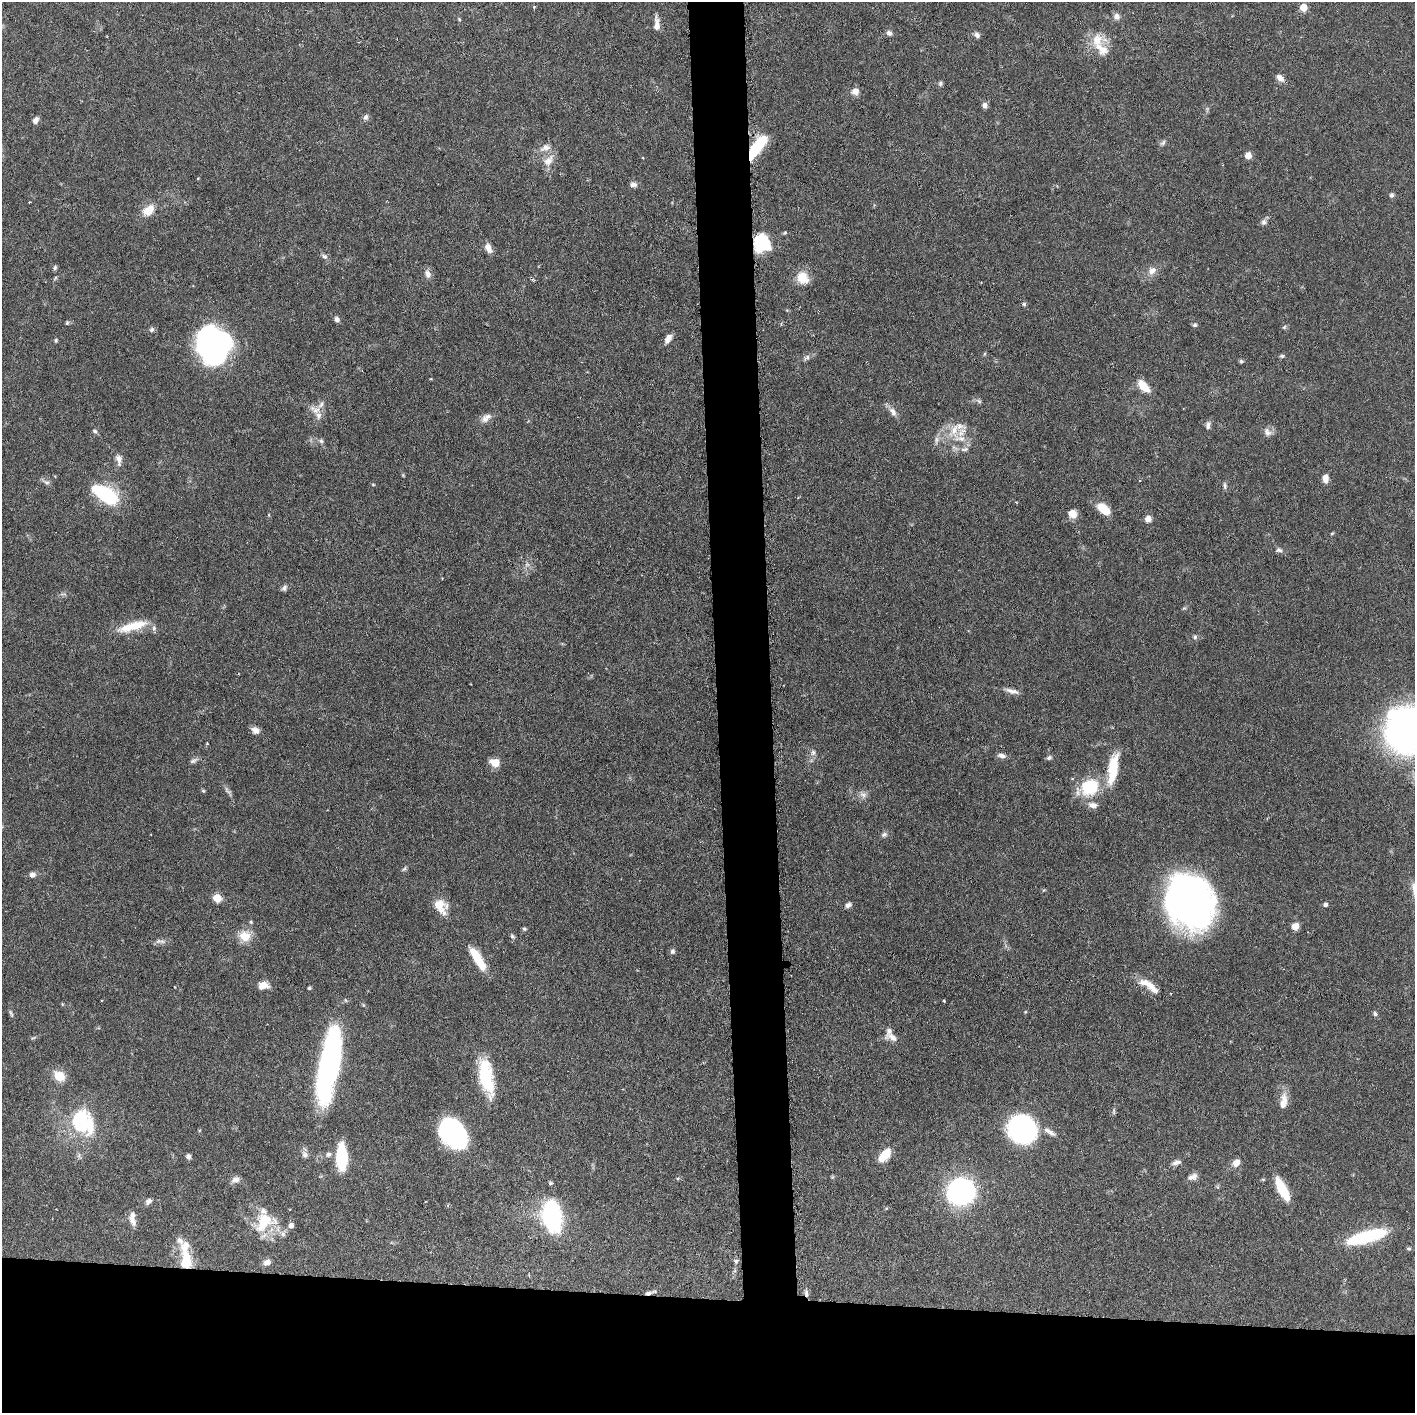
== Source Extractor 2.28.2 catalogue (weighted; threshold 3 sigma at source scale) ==
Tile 8 of 3 x 3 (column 2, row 3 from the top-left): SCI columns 1432-2844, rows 4-1414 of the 4276 x 4236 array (HDU 1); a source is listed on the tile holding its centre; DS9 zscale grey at full resolution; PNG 1417 x 1415 px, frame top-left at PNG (2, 2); no overlay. Shown black and unused: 12% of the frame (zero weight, under 3 of 6 exposures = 1% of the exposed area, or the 3 px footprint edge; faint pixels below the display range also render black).
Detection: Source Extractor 2.28.2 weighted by HDU 2 'WHT'; one run over the whole footprint, this tile lists its part. Background 0.0621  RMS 0.0029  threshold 0.012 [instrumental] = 3 sigma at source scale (4.09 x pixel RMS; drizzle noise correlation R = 1.36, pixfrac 0.8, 0.05/0.05 arcsec/px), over >= 5 px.
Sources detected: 166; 4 inside a brighter object's white glare — not listed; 15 inside a brighter listed object's ellipse — not listed separately; the other 147 listed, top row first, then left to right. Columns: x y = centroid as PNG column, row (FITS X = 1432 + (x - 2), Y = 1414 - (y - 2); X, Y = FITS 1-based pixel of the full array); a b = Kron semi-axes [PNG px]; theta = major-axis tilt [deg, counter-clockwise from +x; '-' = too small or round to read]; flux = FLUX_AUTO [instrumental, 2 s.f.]
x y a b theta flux
534 7 4 4 - 0.3
1303 7 5 5 - 5.5
1116 16 9 8 - 1.3
459 19 5 4 - 0.31
657 24 17 6 -88 2
889 33 7 7 - 0.94
977 35 8 6 -48 0.91
1101 49 26 15 -40 5.6
1280 78 11 7 -43 1.6
940 83 6 6 - 0.57
855 91 10 9 - 1.7
985 105 7 6 - 1.1
366 117 8 6 75 0.91
35 120 8 6 56 1.1
1163 143 9 5 45 0.7
759 144 23 11 47 11
545 148 16 9 21 2.2
1248 155 6 6 - 2.4
548 161 18 11 48 2.8
198 178 3 3 - 0.25
633 184 9 6 -7 1.1
1392 195 6 5 - 0.64
29 202 2 2 - 0.23
148 210 18 12 42 3.8
1264 222 8 7 - 0.9
785 233 6 4 43 0.35
762 243 19 16 -46 12
488 248 11 7 -66 2
324 256 10 6 -37 0.83
55 267 7 5 75 0.49
1152 271 12 10 46 2.1
428 274 10 8 -75 1.5
803 278 18 14 -51 4.2
533 280 6 3 -46 0.4
1024 304 6 5 - 0.43
337 319 6 5 - 1.1
67 323 6 5 - 0.39
1195 325 5 5 - 0.59
1284 327 6 5 - 0.45
151 330 7 6 - 0.68
668 339 12 6 59 1.6
56 340 5 4 - 0.37
212 345 42 24 81 49
1282 356 7 4 9 0.52
807 357 10 5 36 0.9
1241 361 5 5 - 0.44
1144 386 17 8 -47 4.1
979 401 9 4 -36 0.62
315 410 17 10 -29 2.3
893 412 14 8 -59 1.7
486 418 16 9 37 1.9
1208 425 11 6 79 0.98
954 430 25 11 65 4.7
95 431 7 5 -47 0.64
1267 432 13 9 -56 1.5
936 440 13 4 84 0.96
321 441 6 6 - 0.61
964 449 13 5 9 1.2
119 459 16 8 -81 1.7
1325 478 9 6 -90 2
1139 480 4 3 - 0.26
46 482 11 6 -32 0.94
373 485 5 3 - 0.26
1225 486 9 5 -86 0.62
105 494 31 15 -30 17
1104 509 16 9 -39 5.2
1072 514 10 9 - 2.7
1148 519 7 7 - 1.7
1332 533 5 3 - 0.28
1279 550 9 5 -2 0.81
284 588 8 6 52 0.78
63 594 11 2 0 0.48
133 626 39 10 16 7.2
1195 637 6 5 - 0.59
1011 691 20 6 -14 1.7
255 730 10 7 -24 1.6
1406 731 36 30 68 120
207 743 3 3 - 0.3
813 752 9 6 90 0.97
1002 756 11 6 -13 1.1
1049 758 7 6 - 0.62
193 761 11 6 28 0.81
495 762 12 9 -14 3
1113 768 38 11 81 9.8
1090 787 15 11 24 19
227 790 14 4 -47 0.87
203 791 5 4 - 0.36
863 795 11 7 -21 1.3
1093 805 12 7 -10 1.7
884 835 9 6 13 0.81
404 869 8 4 45 0.5
32 875 8 7 - 1.2
217 898 5 5 - 9.7
1189 901 51 42 -66 120
848 905 7 5 27 1.1
1325 905 5 5 - 0.66
440 906 20 13 -56 5
1295 926 7 7 - 2.3
524 929 5 5 - 0.47
245 936 16 14 -14 4.3
512 936 7 5 -46 0.58
158 941 8 6 22 0.88
672 951 7 6 - 0.72
477 958 30 9 -59 7.4
1147 984 24 9 -24 3.8
263 985 11 8 9 2.6
309 988 4 3 - 0.39
944 1001 3 3 - 0.3
62 1004 6 3 -72 0.25
1025 1012 4 3 - 0.25
11 1013 12 4 -70 0.54
1375 1013 6 5 - 0.56
892 1037 20 9 -15 2.1
329 1064 73 18 80 71
59 1076 11 9 -30 5.7
486 1077 41 15 -78 16
1284 1099 20 9 -81 2.7
1114 1111 10 4 86 0.53
82 1122 33 25 -55 23
1022 1129 18 17 - 71
453 1133 26 18 -53 51
1051 1133 13 7 -24 1.5
305 1154 10 7 -73 1.1
328 1154 8 6 16 0.96
885 1155 12 7 48 6.7
188 1156 6 5 - 0.92
342 1158 25 10 -88 13
1176 1162 12 5 16 1.2
1236 1163 8 7 - 2.5
1192 1177 13 7 18 1.5
235 1180 12 8 25 1.3
550 1183 4 4 - 0.48
1282 1189 24 8 -62 8.5
961 1191 23 21 19 59
148 1201 8 6 40 1.1
552 1217 23 13 -83 49
132 1221 16 8 -60 1.8
264 1222 27 20 38 11
291 1225 7 6 - 1.2
283 1234 8 7 - 1.2
1367 1237 44 11 15 20
1409 1249 7 5 -1 0.47
186 1261 27 13 -87 8.2
736 1261 7 6 - 0.64
267 1262 8 6 24 1.6
650 1293 17 4 15 0.92
806 1293 11 5 -82 0.93
Overlapping masked pixels (flux is a lower limit): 5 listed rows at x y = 759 144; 762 243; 186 1261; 650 1293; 806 1293
Isophote crosses this tile's border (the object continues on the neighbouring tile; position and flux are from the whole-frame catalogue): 1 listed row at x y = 1406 731